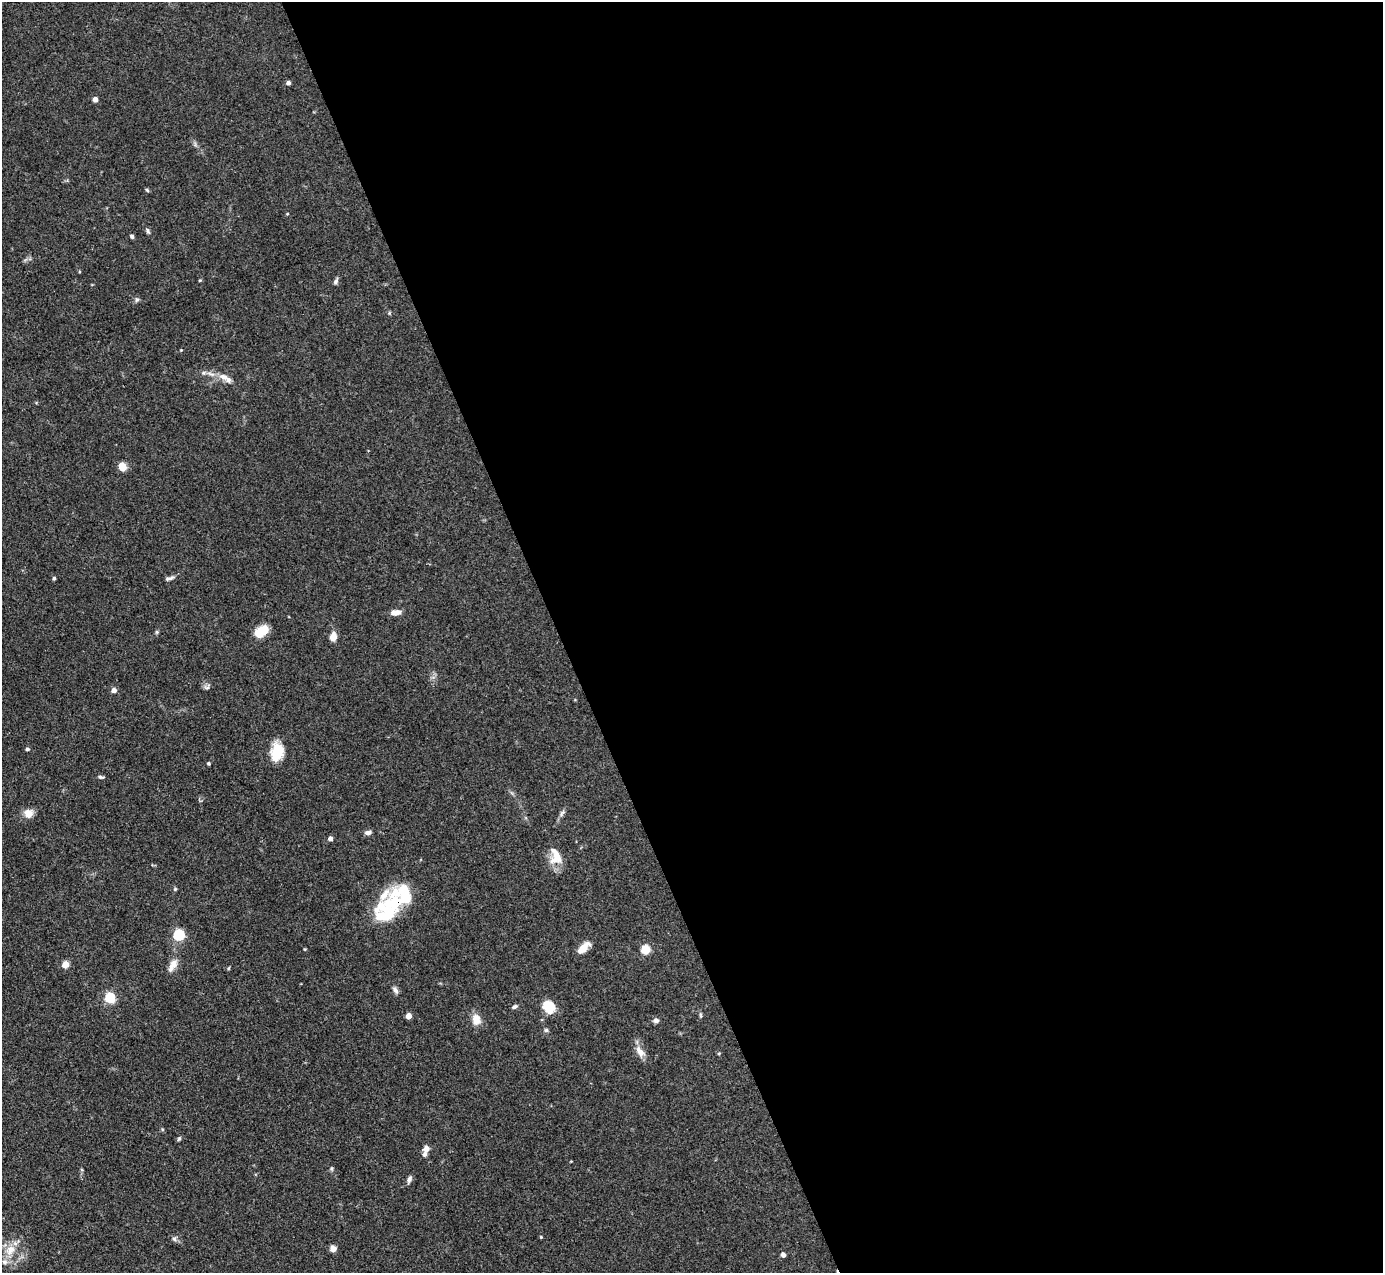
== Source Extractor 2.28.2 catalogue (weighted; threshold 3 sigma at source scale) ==
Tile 8 of 4 x 4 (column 4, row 2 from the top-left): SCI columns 4145-5525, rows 2822-4092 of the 5527 x 5514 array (HDU 1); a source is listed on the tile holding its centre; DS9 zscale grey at full resolution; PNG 1385 x 1275 px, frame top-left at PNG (2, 2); no overlay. Shown black and unused: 60% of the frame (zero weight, under 3 of 4 exposures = <1% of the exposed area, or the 3 px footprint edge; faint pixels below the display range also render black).
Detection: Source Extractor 2.28.2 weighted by HDU 2 'WHT'; one run over the whole footprint, this tile lists its part. Background 0.0867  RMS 0.0058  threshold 0.0263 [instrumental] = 3 sigma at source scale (4.5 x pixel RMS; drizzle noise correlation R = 1.50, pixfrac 1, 0.05/0.05 arcsec/px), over >= 5 px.
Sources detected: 65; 1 inside a brighter object's white glare — not listed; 8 inside a brighter listed object's ellipse — not listed separately; the other 56 listed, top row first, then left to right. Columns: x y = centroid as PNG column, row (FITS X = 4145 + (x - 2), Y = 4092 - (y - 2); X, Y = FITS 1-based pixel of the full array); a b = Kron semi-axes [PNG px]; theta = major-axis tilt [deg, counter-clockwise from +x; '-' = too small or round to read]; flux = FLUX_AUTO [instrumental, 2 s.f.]
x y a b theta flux
288 83 4 4 - 2.1
95 99 4 4 - 3.9
147 190 6 4 -46 0.73
287 214 4 3 - 0.45
148 231 9 4 -63 1.1
132 236 5 4 - 1.2
200 280 4 3 - 0.58
336 281 8 5 59 1.5
137 300 6 5 - 1.1
181 350 3 3 - 0.42
203 373 6 4 45 1
223 377 13 8 -24 4.4
122 467 6 5 - 19
54 578 4 3 - 1.2
169 578 13 5 14 1.9
396 612 11 6 7 4.4
261 631 15 9 35 12
157 632 6 4 90 0.78
333 637 9 7 80 5
207 687 9 6 35 1.4
114 690 4 4 - 3.4
27 749 4 4 - 1.4
277 752 20 13 79 14
209 763 4 3 - 0.85
100 777 6 4 -44 1
28 813 12 11 - 4.8
562 813 12 5 53 1.7
368 832 8 5 9 2
330 839 4 4 - 3.4
557 856 22 15 70 9.4
175 889 5 5 - 0.71
395 903 32 24 65 26
179 935 5 5 - 62
584 948 15 7 45 7.2
645 950 5 5 - 29
65 964 5 4 - 13
172 965 19 8 60 4.8
395 990 10 5 -57 2
110 998 5 5 - 40
548 1006 11 9 -56 18
514 1007 7 5 25 1.2
701 1015 6 4 -89 0.79
409 1016 4 4 - 6.8
476 1019 15 11 -76 5.7
656 1020 7 6 - 1.7
546 1030 6 5 - 1
640 1051 18 8 -61 4.8
179 1139 6 4 62 0.85
426 1148 8 7 - 3.3
331 1169 6 4 -90 0.85
409 1179 10 5 68 1.9
541 1237 3 3 - 0.58
174 1239 7 6 - 1.3
333 1249 7 6 - 3.5
10 1250 17 12 42 8.8
783 1255 4 4 - 3
Overlapping masked pixels (flux is a lower limit): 1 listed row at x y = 395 903